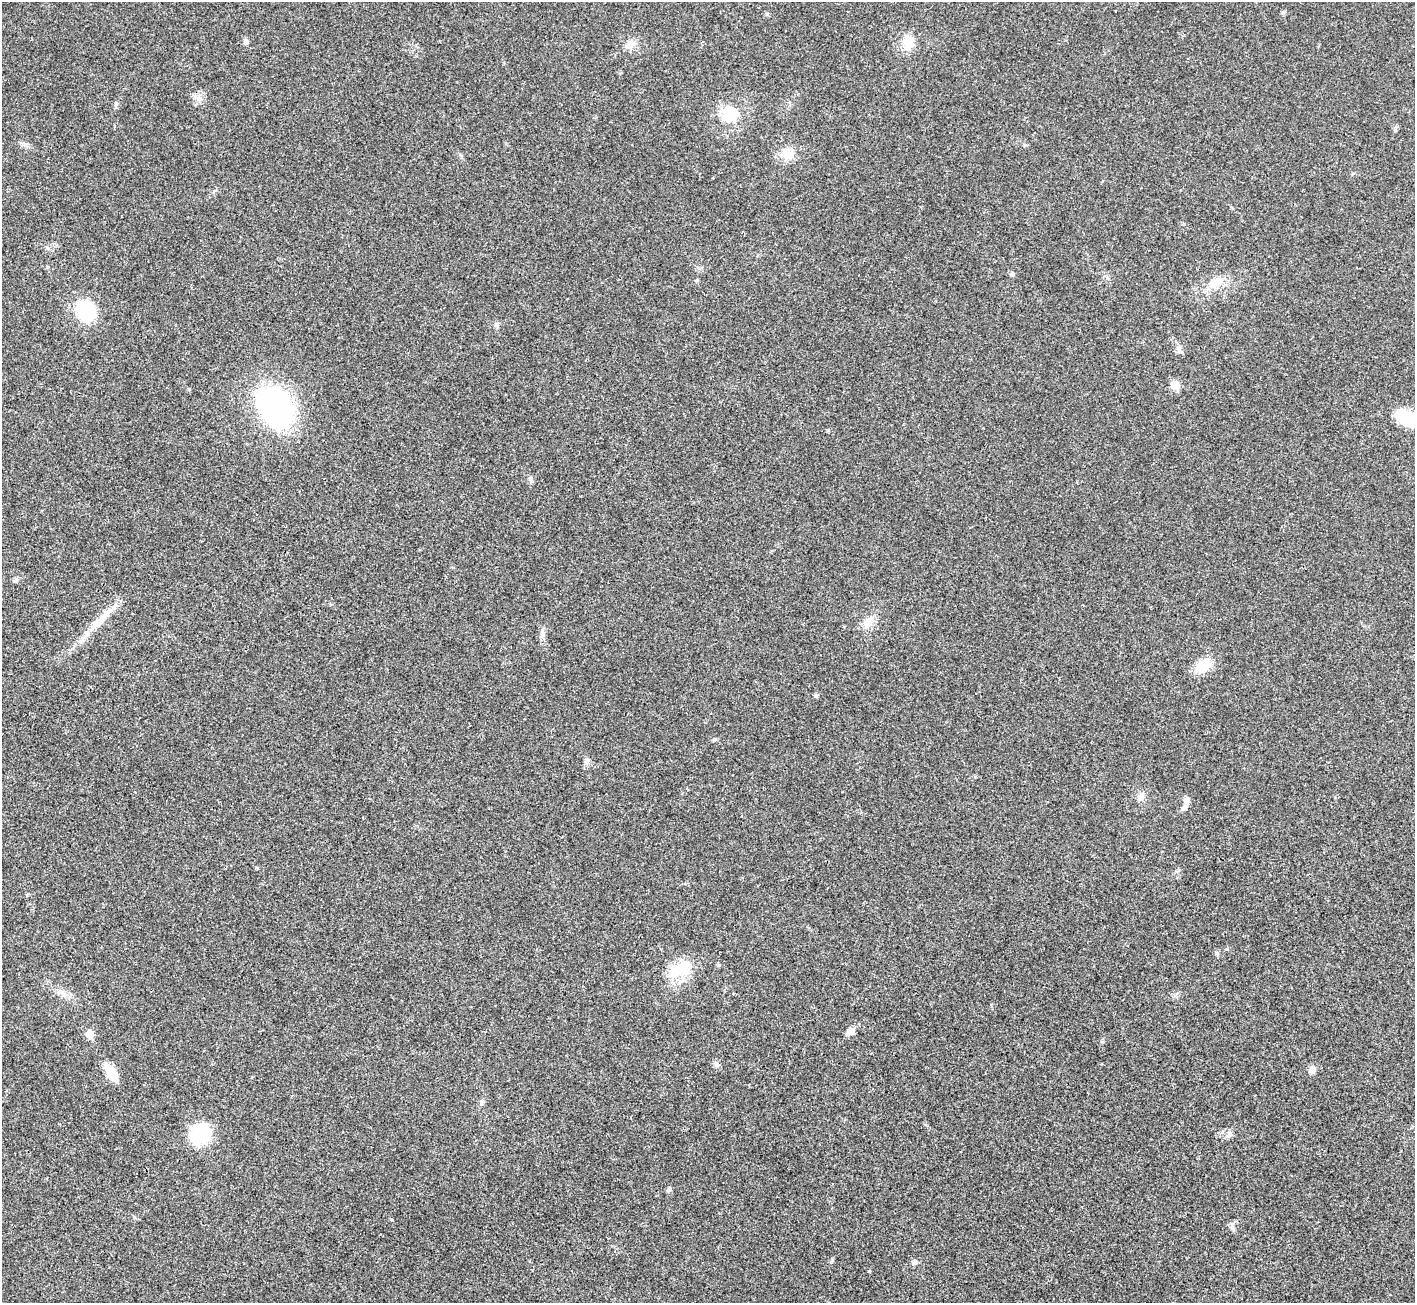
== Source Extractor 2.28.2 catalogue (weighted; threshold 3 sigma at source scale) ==
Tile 7 of 4 x 4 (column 3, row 2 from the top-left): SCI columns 2833-4245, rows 2892-4192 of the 5661 x 5651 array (HDU 1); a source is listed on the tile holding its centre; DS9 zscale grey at full resolution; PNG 1417 x 1305 px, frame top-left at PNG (2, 2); no overlay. Shown black and unused: <1% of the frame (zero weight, under 3 of 4 exposures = <1% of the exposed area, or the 3 px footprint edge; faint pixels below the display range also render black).
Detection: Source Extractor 2.28.2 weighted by HDU 2 'WHT'; one run over the whole footprint, this tile lists its part. Background 0.0216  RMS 0.0044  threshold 0.0196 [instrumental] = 3 sigma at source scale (4.5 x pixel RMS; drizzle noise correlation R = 1.50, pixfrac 1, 0.05/0.05 arcsec/px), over >= 5 px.
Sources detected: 38; all 38 listed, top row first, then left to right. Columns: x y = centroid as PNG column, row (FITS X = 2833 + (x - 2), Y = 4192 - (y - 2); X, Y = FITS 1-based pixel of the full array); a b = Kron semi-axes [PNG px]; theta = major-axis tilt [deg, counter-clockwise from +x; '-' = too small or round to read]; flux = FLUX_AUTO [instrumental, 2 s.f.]
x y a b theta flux
1283 12 6 4 2 0.62
246 42 8 5 -81 1
908 43 19 12 80 7
631 44 14 10 17 3.3
199 98 7 5 46 1.3
729 113 20 16 29 9.9
785 154 19 12 -27 5.1
1012 274 5 5 - 1.1
697 280 4 4 - 0.62
1217 283 16 8 20 4.4
86 311 31 21 -81 16
1179 349 10 4 -57 1.2
1175 385 5 5 - 11
275 407 38 29 -50 87
1407 418 30 13 -25 16
531 479 9 5 -72 1.2
15 580 7 4 70 0.71
98 622 20 11 39 5.9
867 623 11 7 55 2.7
542 634 9 6 74 1.5
1203 665 25 13 32 7.3
714 739 6 4 8 0.65
587 761 8 6 49 1.3
1141 796 11 8 84 2.4
1187 800 10 7 82 2.1
257 868 5 3 - 0.41
678 970 33 16 24 12
64 994 8 6 -34 1.8
850 1031 9 8 - 2.7
90 1034 5 5 - 9.6
716 1064 8 7 - 1.3
1312 1069 8 8 - 2
111 1073 21 9 -59 7.9
1229 1133 9 6 -72 1.3
201 1134 19 17 52 25
669 1189 7 5 59 0.91
1232 1227 8 5 -72 1.2
914 1262 8 6 18 1.2
Isophote crosses this tile's border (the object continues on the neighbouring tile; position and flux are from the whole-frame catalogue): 1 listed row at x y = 1407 418
Unlisted compact peaks at least as high as the median listed source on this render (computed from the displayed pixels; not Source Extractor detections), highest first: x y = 816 696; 1217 953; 832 1260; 392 1220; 189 389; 1102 1042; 482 1101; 1227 949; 719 965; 1395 130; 116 103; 828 430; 767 14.